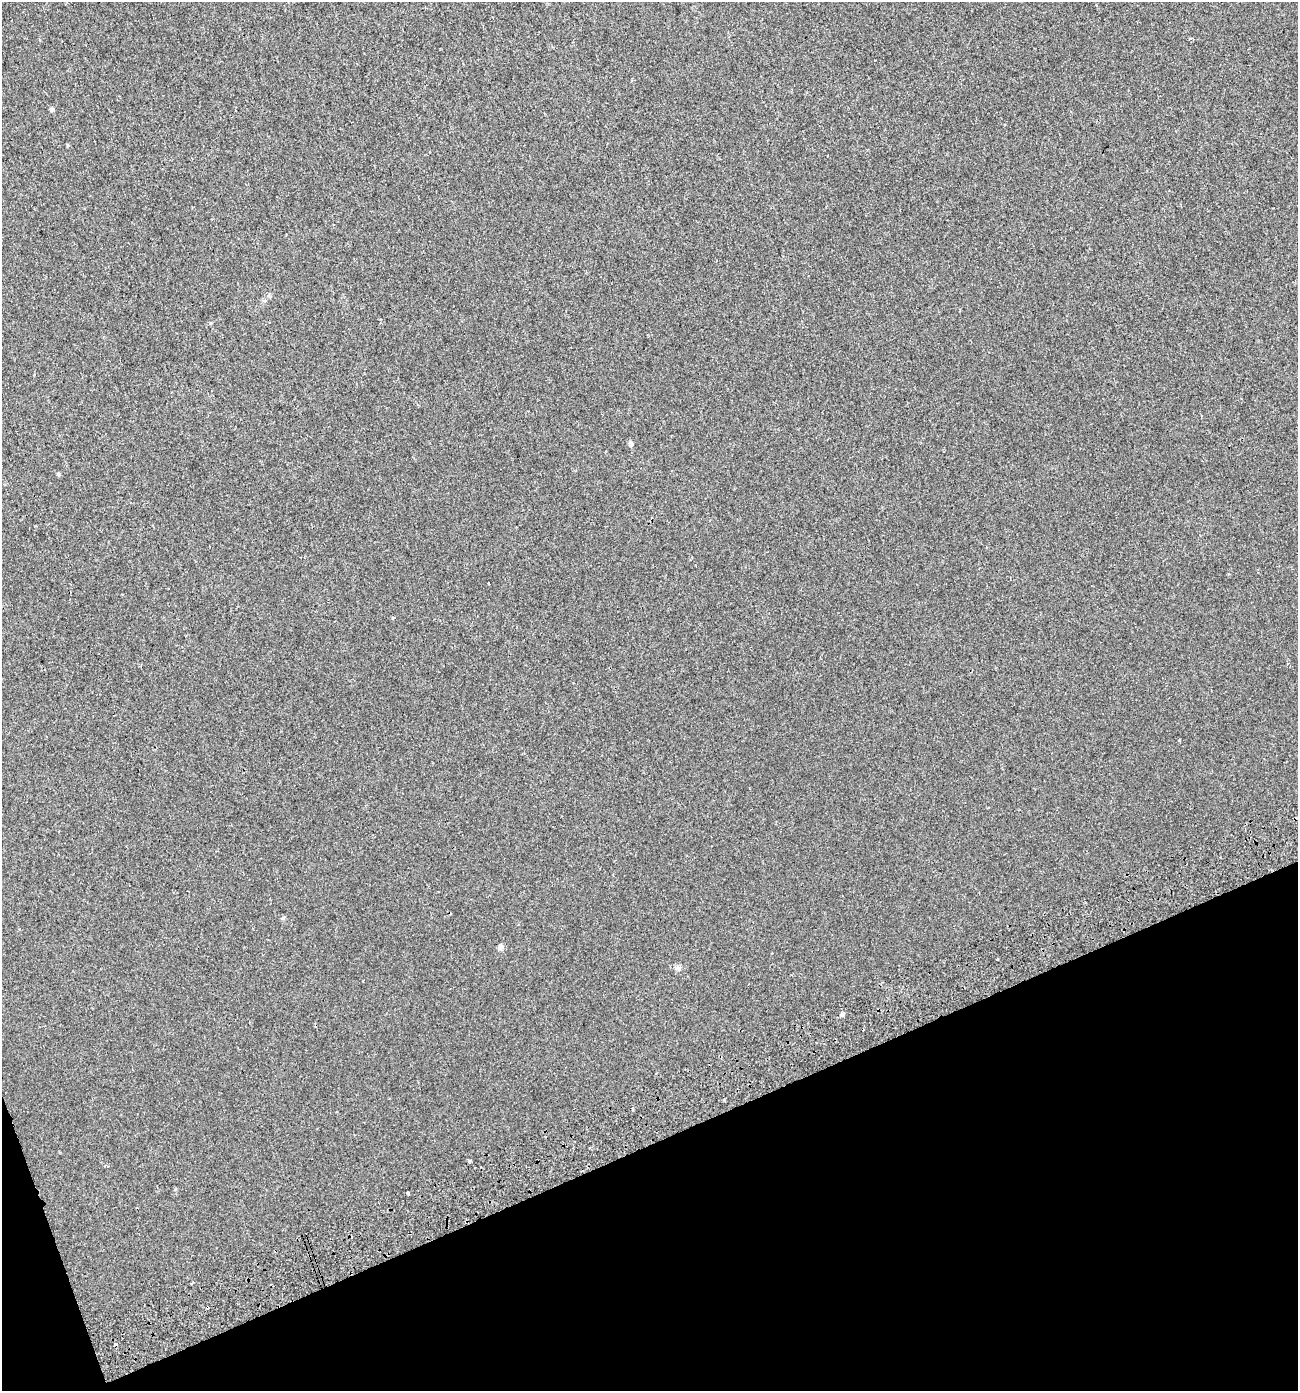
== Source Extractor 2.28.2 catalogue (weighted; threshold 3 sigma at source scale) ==
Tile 14 of 4 x 4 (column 2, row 4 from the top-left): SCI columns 1467-2762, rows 59-1447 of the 5460 x 5672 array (HDU 1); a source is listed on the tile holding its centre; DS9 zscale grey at full resolution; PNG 1300 x 1393 px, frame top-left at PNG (2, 2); no overlay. Shown black and unused: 19% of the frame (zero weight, under 2 of 3 exposures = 3% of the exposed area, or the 3 px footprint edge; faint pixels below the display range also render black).
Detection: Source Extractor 2.28.2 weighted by HDU 2 'WHT'; one run over the whole footprint, this tile lists its part. Background 7.48e-05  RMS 0.0041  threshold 0.0185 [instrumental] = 3 sigma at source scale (4.5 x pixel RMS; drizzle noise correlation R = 1.50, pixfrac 1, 0.0396/0.0396 arcsec/px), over >= 5 px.
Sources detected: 20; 4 cosmic-ray / hot-pixel residue — not listed; the other 16 listed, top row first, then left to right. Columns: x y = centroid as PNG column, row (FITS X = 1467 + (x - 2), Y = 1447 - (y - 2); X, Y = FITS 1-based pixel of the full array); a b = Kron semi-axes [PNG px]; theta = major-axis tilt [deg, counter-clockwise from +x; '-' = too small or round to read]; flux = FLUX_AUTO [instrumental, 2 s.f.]
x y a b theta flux
1190 39 5 3 - 0.46
875 60 2 2 - 0.31
51 109 5 5 - 0.61
631 444 7 6 - 0.93
58 474 4 4 - 0.65
489 583 3 3 - 0.82
393 618 4 2 - 0.37
283 918 5 5 - 0.49
501 947 7 6 - 1.4
997 959 3 3 - 0.86
678 968 7 5 -22 0.96
842 1014 5 5 - 0.6
724 1100 3 3 - 0.68
632 1109 4 3 - 0.43
470 1161 3 3 - 1.2
408 1193 4 3 - 0.84